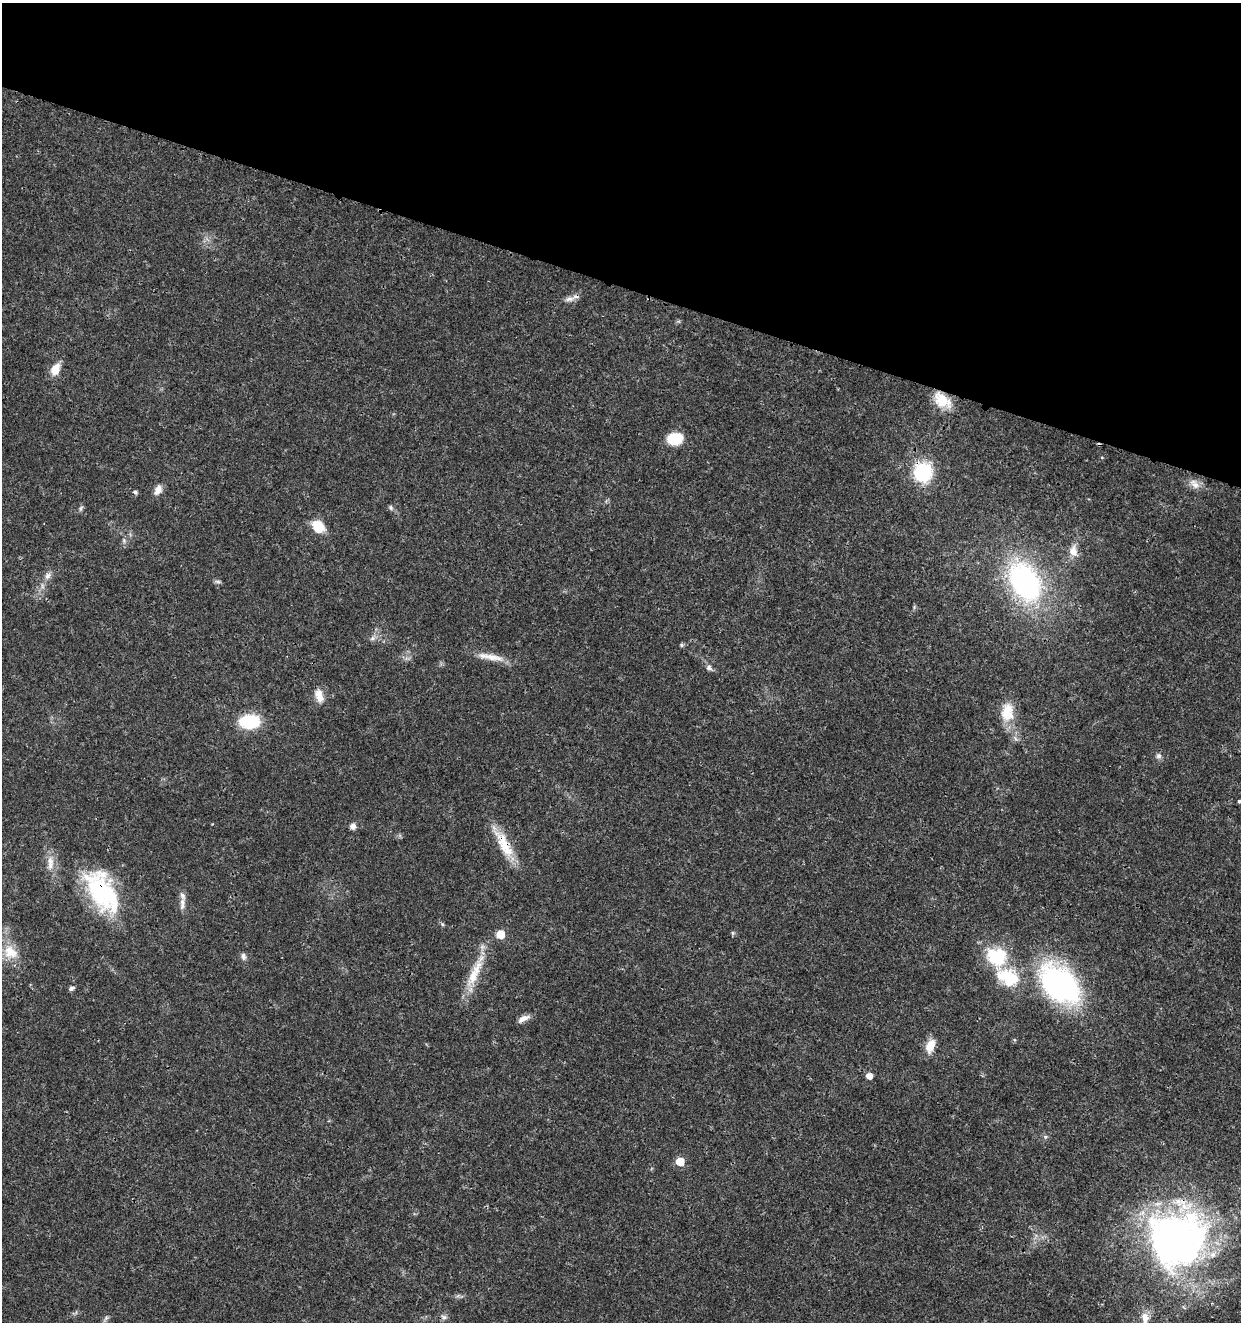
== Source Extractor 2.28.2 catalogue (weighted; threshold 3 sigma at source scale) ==
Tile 2 of 4 x 4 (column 2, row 1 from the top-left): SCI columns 1524-2762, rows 3967-5286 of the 5462 x 5297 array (HDU 1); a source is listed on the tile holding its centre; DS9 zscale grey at full resolution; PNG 1243 x 1324 px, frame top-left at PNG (2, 3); no overlay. Shown black and unused: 22% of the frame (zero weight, under 3 of 4 exposures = <1% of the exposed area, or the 3 px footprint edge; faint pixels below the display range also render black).
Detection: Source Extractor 2.28.2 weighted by HDU 2 'WHT'; one run over the whole footprint, this tile lists its part. Background 0.0178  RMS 0.0021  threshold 0.00932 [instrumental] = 3 sigma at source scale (4.5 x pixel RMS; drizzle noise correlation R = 1.50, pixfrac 1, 0.0396/0.0396 arcsec/px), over >= 5 px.
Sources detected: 55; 2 inside a brighter object's white glare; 1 cosmic-ray / hot-pixel residue — not listed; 3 inside a brighter listed object's ellipse — not listed separately; the other 49 listed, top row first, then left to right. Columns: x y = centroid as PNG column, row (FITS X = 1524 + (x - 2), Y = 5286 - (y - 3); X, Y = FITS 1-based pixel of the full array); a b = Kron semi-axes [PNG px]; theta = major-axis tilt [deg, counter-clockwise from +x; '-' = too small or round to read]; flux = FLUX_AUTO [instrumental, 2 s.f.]
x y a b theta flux
569 299 15 7 10 1.3
55 369 12 8 65 3.2
942 401 24 14 -35 4.9
675 439 16 12 7 5.7
1102 457 5 3 - 0.19
923 472 19 18 - 13
1195 484 17 10 -39 1.8
158 490 14 8 60 1.4
135 492 5 5 - 0.49
81 508 9 5 64 0.43
391 508 7 6 - 0.46
318 526 16 12 -44 4
124 540 8 5 -71 0.55
1073 550 16 10 -90 2.1
47 576 11 7 57 1.1
218 581 9 4 -1 0.42
1025 582 43 28 -61 43
373 638 8 6 16 0.74
681 645 6 5 - 0.3
491 657 35 9 -9 3.1
709 667 8 7 - 0.76
319 695 18 10 -75 2.2
1007 712 24 16 88 5.2
249 722 20 13 1 11
1159 756 8 7 - 0.69
1240 801 3 3 - 1.4
353 826 7 7 - 0.85
503 843 47 12 -60 6.2
50 863 21 9 -89 2.4
102 891 53 27 -58 24
182 903 19 7 83 1.3
442 924 6 3 -71 0.29
733 933 6 4 -89 0.3
500 934 6 5 - 5.2
10 952 22 17 -37 4.6
243 956 9 6 -82 0.75
996 957 25 23 16 10
475 972 56 11 66 6.5
1060 984 43 27 -43 50
71 989 6 5 - 0.58
523 1018 16 6 28 1.4
930 1046 14 8 71 3.5
869 1076 5 5 - 1.6
1045 1137 6 5 - 0.39
680 1162 6 5 - 5.6
1175 1238 78 69 77 92
444 1317 9 6 -10 0.66
106 1318 9 4 54 0.49
1145 1318 16 9 -83 2
Overlapping masked pixels (flux is a lower limit): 6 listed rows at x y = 569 299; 942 401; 923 472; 503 843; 102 891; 1175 1238
Isophote crosses this tile's border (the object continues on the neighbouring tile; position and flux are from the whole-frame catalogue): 2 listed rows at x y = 1240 801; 1145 1318